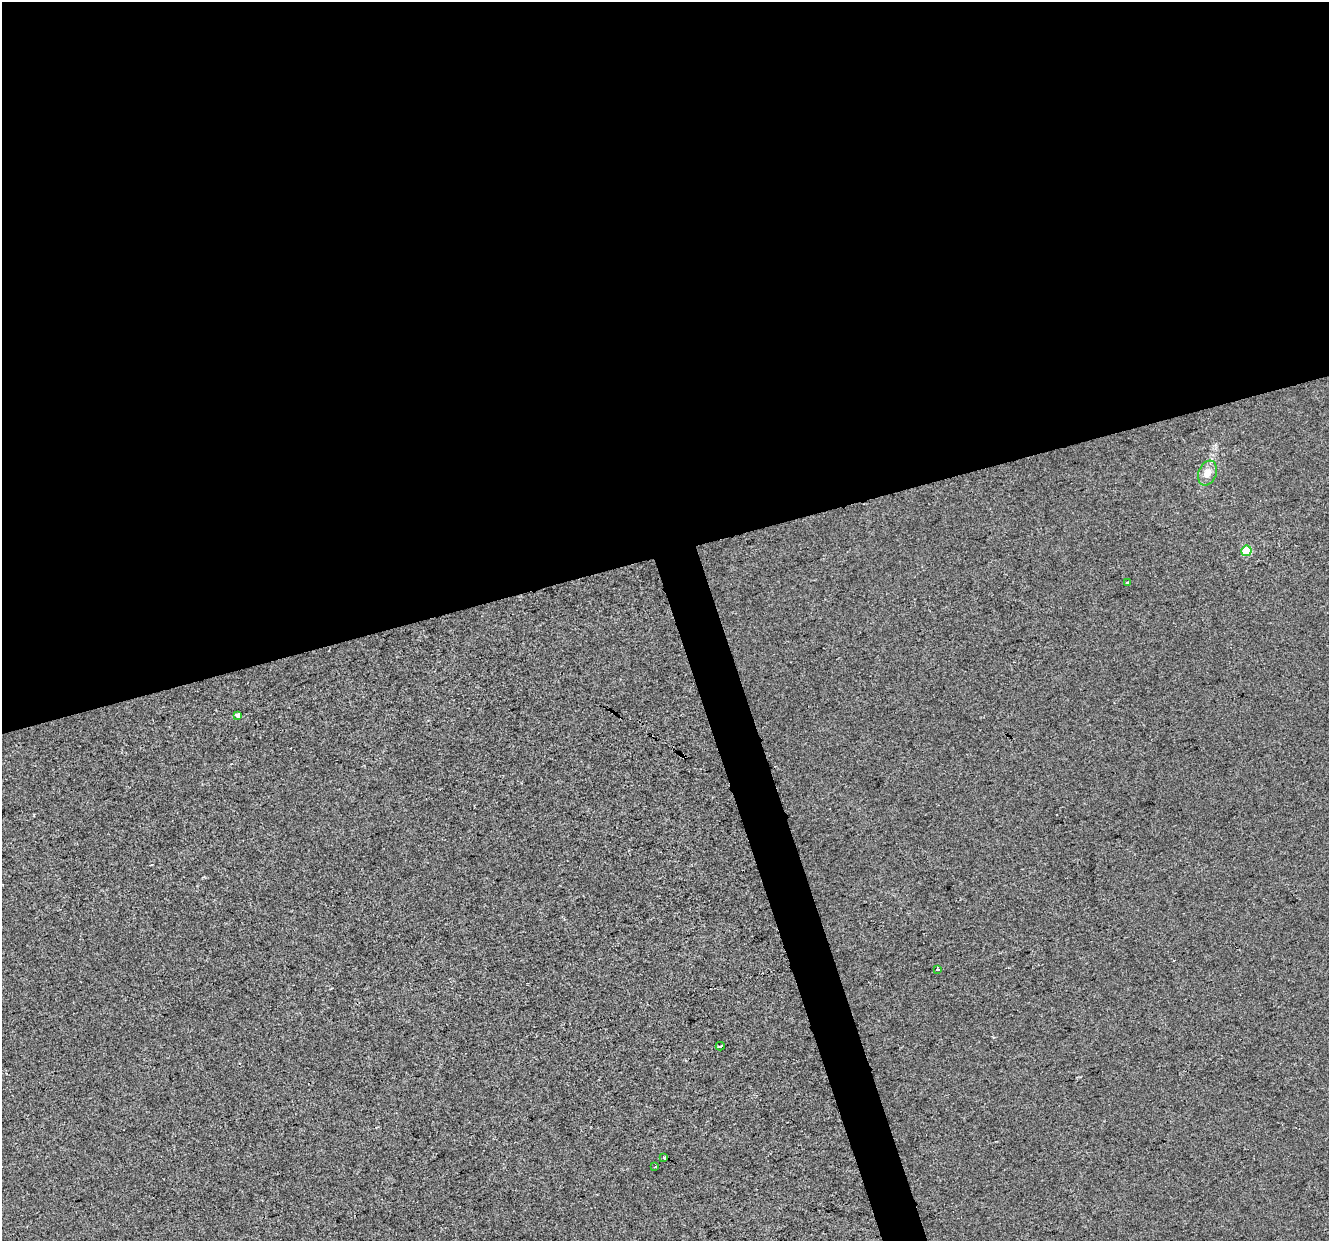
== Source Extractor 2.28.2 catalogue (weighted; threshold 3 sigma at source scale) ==
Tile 2 of 4 x 4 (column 2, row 1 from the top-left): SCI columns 1328-2654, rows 3828-5066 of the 5308 x 5123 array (HDU 1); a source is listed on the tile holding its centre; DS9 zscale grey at full resolution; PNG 1331 x 1243 px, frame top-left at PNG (2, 2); each listed source drawn as its Kron ellipse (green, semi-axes under 4 px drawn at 4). Shown black and unused: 47% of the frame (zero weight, under 2 of 3 exposures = <1% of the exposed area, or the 3 px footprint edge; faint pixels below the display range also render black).
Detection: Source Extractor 2.28.2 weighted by HDU 2 'WHT'; one run over the whole footprint, this tile lists its part. Background -8.58e-04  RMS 0.0056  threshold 0.0252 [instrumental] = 3 sigma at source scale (4.5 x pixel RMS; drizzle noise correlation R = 1.50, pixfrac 1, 0.0396/0.0396 arcsec/px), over >= 5 px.
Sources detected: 10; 2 cosmic-ray / hot-pixel residue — neither listed nor drawn; the other 8 listed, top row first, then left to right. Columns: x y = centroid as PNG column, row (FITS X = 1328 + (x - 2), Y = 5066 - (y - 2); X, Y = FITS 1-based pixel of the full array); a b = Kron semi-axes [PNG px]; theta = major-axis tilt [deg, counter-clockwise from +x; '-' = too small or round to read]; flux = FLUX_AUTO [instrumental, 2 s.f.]
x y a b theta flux
1207 473 13 9 69 5.1
1246 551 5 5 - 23
1127 582 3 3 - 1.1
238 716 4 4 - 6
938 969 3 3 - 1.7
720 1046 4 2 - 0.95
664 1158 3 3 - 1.8
655 1167 3 3 - 0.67